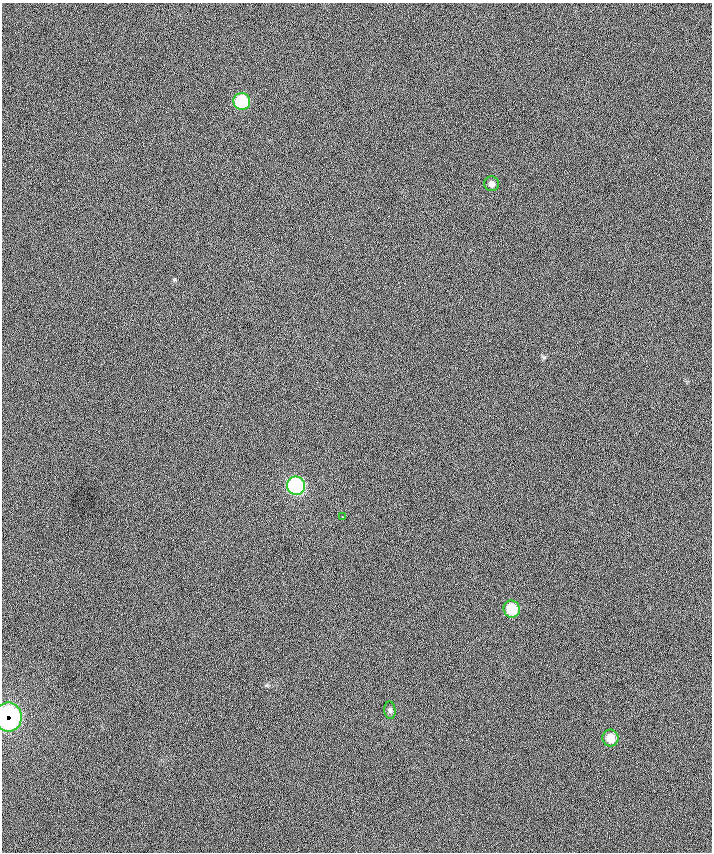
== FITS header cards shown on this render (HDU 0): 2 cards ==
NAXIS1  =                  710 /
NAXIS2  =                  850 /

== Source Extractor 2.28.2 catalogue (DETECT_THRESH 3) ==
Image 710 x 850 px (HDU 0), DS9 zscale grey, 1 PNG px = 1 image px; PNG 714 x 854 px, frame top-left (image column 1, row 850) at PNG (2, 3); each listed source drawn as its Kron ellipse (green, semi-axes under 4 px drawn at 4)
Background -2.36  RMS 42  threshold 126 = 3 sigma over >= 5 px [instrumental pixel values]
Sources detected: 8; all 8 listed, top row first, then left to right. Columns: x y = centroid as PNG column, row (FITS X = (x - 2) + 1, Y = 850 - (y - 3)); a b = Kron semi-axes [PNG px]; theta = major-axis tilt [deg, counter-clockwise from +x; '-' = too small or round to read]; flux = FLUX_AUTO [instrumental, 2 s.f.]
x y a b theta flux
242 101 8 8 - 170000
491 184 7 7 - 11000
296 486 9 9 - 530000
342 516 2 2 - 1900
512 609 8 8 - 83000
390 710 9 5 -84 7600
8 717 14 13 - 740000
610 738 8 8 - 37000
At the frame edge (FLAGS 8, measured only in part): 1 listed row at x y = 8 717